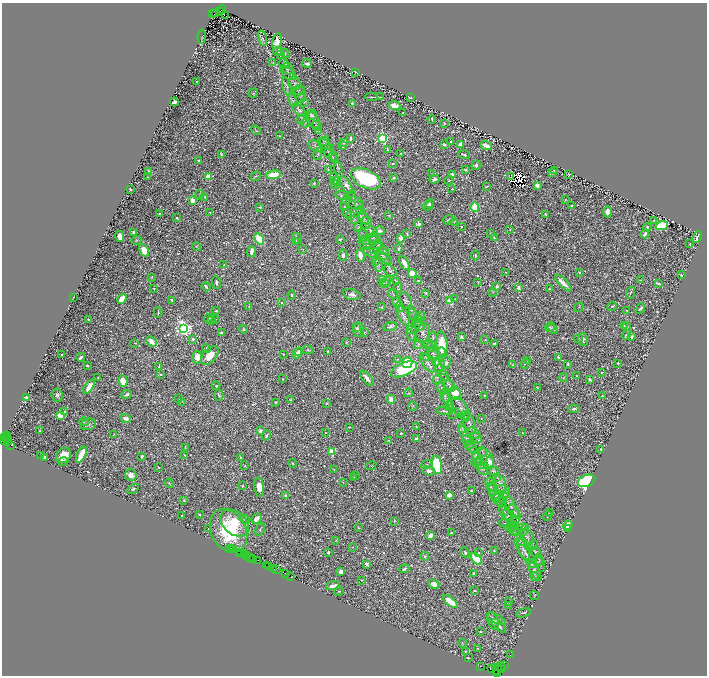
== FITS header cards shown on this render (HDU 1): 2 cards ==
NAXIS1  =                 1409
NAXIS2  =                 1347

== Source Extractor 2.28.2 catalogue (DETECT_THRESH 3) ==
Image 1409 x 1347 px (HDU 1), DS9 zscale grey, zoomed out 1/2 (1 PNG px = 2 x 2 image px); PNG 709 x 678 px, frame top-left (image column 1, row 1346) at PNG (2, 3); each listed source drawn as its Kron ellipse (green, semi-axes under 4 px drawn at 4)
Background 1.22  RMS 0.021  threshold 0.0638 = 3 sigma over >= 5 px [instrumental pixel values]
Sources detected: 1299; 226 cannot appear on this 1/2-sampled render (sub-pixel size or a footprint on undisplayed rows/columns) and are neither listed nor drawn; of the other 1073, the 500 brightest by FLUX_AUTO listed and drawn (573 fainter detections omitted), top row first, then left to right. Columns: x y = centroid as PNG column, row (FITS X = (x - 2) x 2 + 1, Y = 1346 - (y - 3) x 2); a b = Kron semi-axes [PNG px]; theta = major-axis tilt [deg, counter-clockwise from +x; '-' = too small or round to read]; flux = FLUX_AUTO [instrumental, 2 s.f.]
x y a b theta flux
222 10 4 2 - 800
220 11 2 1 - 370
213 14 2 1 - 110
215 14 3 2 - 350
226 16 2 1 - 5
202 36 7 2 82 3.2
262 38 7 3 -72 5.5
277 41 8 5 75 34
278 51 5 3 - 4.9
281 54 3 3 - 3
285 54 4 2 - 5.1
273 62 4 3 - 4.2
284 64 6 4 -57 5.3
307 64 5 2 - 9.8
288 69 6 5 - 8
355 72 3 2 - 5.2
288 73 9 5 -38 12
196 81 2 2 - 5.7
295 83 7 6 - 11
287 87 9 3 -76 7.1
298 90 7 3 14 4.7
253 93 5 3 - 5.1
300 94 9 5 -83 11
371 97 6 1 -3 5.2
381 97 4 1 - 3.3
301 98 5 4 - 5.6
410 98 3 2 - 3.3
293 101 7 4 -61 9.4
174 102 4 3 - 25
305 103 3 3 - 3.4
352 103 3 2 - 4.8
394 105 6 4 -12 29
299 110 8 4 -42 10
403 113 2 2 - 4.6
312 115 5 5 - 8.7
302 119 6 4 29 7.6
432 119 4 2 - 5.5
314 121 9 5 -69 12
305 123 4 3 - 5
444 124 2 2 - 3.7
317 126 5 3 - 5.2
256 130 5 3 - 4.3
319 130 4 2 - 4
279 136 2 2 - 4.1
350 139 3 2 - 11
383 139 4 3 - 680
324 141 5 3 - 4.9
451 142 2 2 - 5.9
344 143 3 3 - 3.6
324 144 7 3 -38 5.7
444 144 3 2 - 11
461 144 3 3 - 26
486 145 6 3 -24 34
315 146 8 5 -30 8.6
343 146 4 2 - 8.7
387 149 4 2 - 5.3
329 151 6 4 75 7.2
401 153 2 2 - 4.6
221 154 3 2 - 6.5
318 154 6 3 76 6.2
464 154 6 3 -20 8.1
330 155 7 2 -35 3.2
333 157 5 3 - 5.6
199 161 3 2 - 9.2
393 163 3 2 - 4.7
476 165 5 4 - 12
338 168 6 4 -83 5.9
328 170 3 3 - 3
466 170 4 3 - 6.3
554 170 3 2 - 5.6
148 172 2 2 - 15
552 172 3 2 - 15
432 174 4 3 - 4.2
452 174 4 3 - 11
569 174 3 1 - 3.4
273 175 7 4 9 110
256 176 5 3 - 5.2
148 177 2 2 - 4.9
208 177 3 2 - 130
510 177 3 1 - 4.4
334 178 6 2 -81 5.4
394 178 3 2 - 14
366 179 16 9 -26 530
434 179 5 3 - 14
336 181 5 2 - 3
449 181 4 2 - 2.9
314 183 3 2 - 4
335 185 4 3 - 4.7
346 185 10 4 -58 23
537 185 3 2 - 81
487 187 4 2 - 3.7
130 189 3 2 - 4.1
452 189 3 2 - 3.3
199 194 5 3 - 3.3
343 196 7 2 -13 4.6
352 196 5 4 - 5.6
205 197 2 2 - 9
565 200 3 3 - 3
193 201 2 2 - 120
345 203 8 4 72 11
355 203 9 6 -17 9.9
430 203 5 3 - 6.3
358 205 4 2 - 4
344 206 4 3 - 5.1
428 206 6 4 28 9.6
572 206 2 2 - 7.9
260 207 4 2 - 4.6
475 207 5 4 - 230
360 210 4 3 - 3.7
209 212 2 2 - 4
607 212 6 4 89 24
159 213 2 2 - 12
347 213 5 3 - 4
545 214 3 2 - 7.3
389 215 4 3 - 5.5
351 216 4 2 - 4.2
177 218 3 2 - 7
364 218 7 4 -62 6.8
355 219 4 2 - 2.9
448 220 5 4 - 7.1
654 220 3 2 - 4.4
454 222 4 2 - 2.9
366 223 6 5 - 6.4
418 224 4 4 - 12
662 225 6 4 19 220
461 226 2 2 - 4.6
359 227 5 3 - 3.2
647 227 4 3 - 6.7
379 230 5 3 - 17
510 230 3 3 - 3.3
371 231 6 4 -14 7.6
133 232 3 3 - 22
407 233 4 2 - 5.7
491 233 3 2 - 8.3
645 234 4 2 - 26
363 235 7 4 -81 6.1
120 236 5 4 - 33
494 237 4 3 - 7
697 237 6 2 67 20
297 238 5 2 - 15
373 238 6 3 36 4.6
401 238 4 4 - 19
259 239 6 4 -55 120
340 239 3 2 - 6.9
136 240 5 3 - 4.5
375 240 6 3 2 4.7
296 241 2 2 - 2.9
365 241 5 4 - 7.7
366 244 7 5 -13 11
690 244 2 2 - 4.7
378 245 4 4 - 4.8
196 247 4 2 - 3
376 248 7 2 46 3.7
303 249 3 3 - 3.5
399 249 3 2 - 4.6
384 250 4 3 - 3.9
144 251 7 4 -60 83
251 251 5 2 - 29
371 253 9 4 -30 7.2
382 254 6 6 - 10
343 255 5 4 - 13
360 255 6 3 -79 46
475 255 5 3 - 6.7
384 258 8 3 -34 7.4
376 260 5 2 - 3.2
404 263 7 3 -61 50
224 265 3 2 - 3.4
379 265 7 3 89 6.5
390 271 7 4 -35 10
505 272 4 2 - 3.4
579 272 2 2 - 4.1
412 273 4 4 - 150
681 275 3 2 - 5.1
152 277 3 2 - 3.4
383 280 3 3 - 3.2
641 280 3 2 - 4.2
396 281 4 2 - 3.2
418 281 4 3 - 8.8
216 282 6 3 -84 9.7
387 282 5 3 - 3.8
478 282 4 2 - 2.9
384 283 4 2 - 4.7
563 283 11 4 -46 56
659 284 3 2 - 9.1
206 287 5 2 - 9.8
497 287 3 3 - 7.8
519 287 4 3 - 12
398 288 5 3 - 3.3
154 289 3 2 - 3.2
549 289 4 3 - 3.9
493 292 4 3 - 3.2
426 293 3 3 - 4.7
630 293 6 3 72 7.6
352 294 9 5 -15 17
393 294 5 2 - 3.5
292 295 4 3 - 5.6
73 297 2 1 - 3
122 299 5 3 - 52
455 299 2 2 - 2.9
172 300 3 2 - 4.7
405 300 8 6 -70 10
449 301 3 2 - 100
281 303 2 2 - 3.4
397 303 5 3 - 8.2
249 306 3 2 - 3
612 306 5 3 - 6.4
382 307 2 2 - 11
400 307 5 3 - 5.3
579 307 5 2 - 3.1
640 308 5 3 - 6.8
216 310 2 2 - 4.8
410 310 4 3 - 3.3
627 311 4 3 - 3
158 312 5 2 - 5.6
403 315 11 5 -66 16
414 316 7 4 -61 10
419 317 6 4 39 20
209 318 5 2 - 3.9
88 319 3 2 - 4.4
215 319 3 2 - 3.4
418 320 5 3 - 7.4
212 321 3 3 - 5.3
419 325 6 5 - 9.3
624 326 4 3 - 5.9
390 327 7 3 18 8.7
550 327 5 4 - 6.1
627 327 2 2 - 3.8
184 328 4 4 - 1800
357 328 3 3 - 3.5
244 329 4 3 - 4.2
552 329 5 4 - 9
359 330 7 5 -87 19
411 330 5 2 - 3
221 333 3 2 - 23
364 333 4 3 - 6.4
423 333 10 7 65 14
411 335 6 4 -53 7.2
626 335 5 3 - 9.6
433 337 5 3 - 4.7
461 337 3 3 - 9.7
632 337 4 3 - 10
578 338 3 3 - 4.1
193 339 2 2 - 14
583 339 6 5 - 11
485 340 3 3 - 3.4
152 341 6 4 -43 50
346 342 4 3 - 3.9
135 343 3 2 - 3
494 343 3 2 - 6.4
418 344 5 4 - 5.5
442 344 13 5 -85 110
428 345 5 3 - 5.4
431 347 6 4 59 7.8
206 348 4 3 - 5.1
308 350 5 3 - 5.2
299 351 4 3 - 16
441 351 4 3 - 9.3
328 352 3 3 - 9.9
297 353 5 3 - 20
433 353 7 4 -48 7.9
283 354 2 2 - 4.8
61 355 2 2 - 3.3
210 355 11 6 51 69
81 357 4 2 - 16
197 357 7 5 90 45
558 357 2 2 - 6.5
426 358 4 3 - 4.4
397 359 3 2 - 3.4
528 361 3 2 - 3.1
407 363 5 5 - 190
428 363 11 5 -53 15
436 363 4 2 - 3.3
446 363 6 5 - 13
618 363 3 2 - 6.3
525 364 5 3 - 5.5
568 364 3 2 - 5.1
87 365 2 2 - 7.9
439 365 7 5 88 9.2
513 365 3 3 - 4.8
159 366 3 2 - 6.1
439 368 3 3 - 3
404 369 14 6 23 400
602 372 3 3 - 3
160 374 3 2 - 4.3
444 375 6 2 -43 4
577 376 2 2 - 5
564 377 4 2 - 4
98 378 3 2 - 4
367 378 9 3 -50 25
282 379 2 2 - 11
590 379 4 3 - 10
437 380 4 2 - 3.6
123 381 6 4 -73 71
447 383 10 3 -53 9.9
216 386 4 3 - 4.1
450 386 6 4 -43 11
89 387 8 3 55 68
441 388 6 3 -68 5.3
537 388 3 2 - 3.7
408 393 4 2 - 4.4
455 393 7 5 -62 95
127 394 5 3 - 9.1
57 395 7 5 -83 11
219 395 6 4 87 5.6
445 395 7 3 -83 8.1
485 395 4 3 - 3.8
602 396 3 2 - 4.1
26 398 4 3 - 13
179 398 3 3 - 2.9
391 399 4 4 - 41
448 399 6 3 -58 9.6
291 400 3 3 - 5.9
182 401 3 3 - 3.5
276 402 3 2 - 4.4
326 403 3 2 - 3
412 406 4 3 - 3.9
450 406 5 4 - 7.1
460 408 12 6 -59 18
574 409 6 4 9 9.1
445 411 8 4 -5 8.5
65 412 3 3 - 11
453 413 6 2 50 3
60 415 4 3 - 88
464 416 4 3 - 5.6
465 417 4 3 - 4.1
126 418 5 4 - 21
481 418 2 2 - 3.5
84 422 5 2 - 4.1
88 424 8 5 16 13
470 424 11 5 -74 15
349 427 3 2 - 3.8
416 427 3 2 - 5.1
462 428 5 3 - 4.7
39 431 2 2 - 5.2
260 431 2 2 - 56
325 433 2 2 - 6.7
401 433 2 2 - 6.6
474 433 7 5 -38 9
522 433 2 2 - 7.1
114 434 3 3 - 3.8
465 434 9 2 -59 8
266 435 5 3 - 8.3
6 436 4 2 - 250
4 438 2 2 - 300
416 438 3 2 - 15
476 438 6 4 -41 8.9
5 440 6 2 42 540
8 440 2 1 - 78
467 440 6 3 -65 5.7
389 441 3 2 - 3.1
7 442 2 1 - 760
10 445 2 1 - 460
469 445 5 3 - 4.3
185 447 4 2 - 3.9
472 448 7 2 -46 4.6
601 449 2 2 - 5
331 452 3 3 - 230
482 452 5 2 - 3
81 455 9 4 63 100
185 455 2 2 - 3.4
41 456 4 2 - 4.2
63 456 8 6 47 71
141 456 3 2 - 7.1
44 457 4 2 - 14
240 457 3 2 - 5.2
486 458 10 6 -59 15
478 459 8 4 -59 12
478 461 4 3 - 5.1
63 462 5 3 - 5.5
292 463 4 3 - 3.9
490 463 6 4 -81 47
480 464 9 4 -18 8.1
427 465 6 4 19 7.2
437 465 9 5 -80 290
245 466 3 3 - 3.6
371 466 5 2 - 3.4
159 467 3 2 - 5
482 469 7 4 -44 8.7
334 470 3 2 - 3.1
429 471 6 4 -19 20
493 471 6 4 -18 6.6
131 475 6 5 - 34
355 475 3 3 - 3.5
354 477 3 2 - 3.7
497 478 4 2 - 3.3
587 481 9 5 23 820
343 482 3 2 - 2.9
489 482 4 3 - 3.5
169 483 5 2 - 3.3
500 484 9 5 -76 13
243 486 2 2 - 5
259 487 10 5 -83 52
491 487 4 3 - 4.3
133 489 6 4 30 8.5
493 489 7 3 -82 7.4
503 489 7 4 -3 7.4
471 491 2 2 - 5.6
505 494 5 4 - 5
449 495 2 2 - 88
286 496 3 3 - 11
498 497 9 3 -28 6.2
496 498 4 3 - 5.7
184 500 2 2 - 4.6
500 501 4 3 - 3.3
510 504 15 4 -57 15
504 511 5 4 - 5.3
514 511 8 3 -59 7.1
550 513 3 2 - 6.2
199 514 2 2 - 5.5
507 515 6 2 -37 3.7
182 516 2 2 - 3.2
516 516 7 3 -89 6.8
547 516 5 3 - 4.4
245 519 5 3 - 4.5
256 519 6 3 48 42
517 519 4 3 - 4
394 521 3 2 - 4
511 522 4 3 - 3.3
235 523 16 11 -40 150
505 523 5 2 - 4.4
568 525 5 4 - 45
512 526 5 3 - 3.9
510 527 5 4 - 6.6
209 528 3 2 - 4
358 528 2 2 - 4.3
523 528 4 3 - 5
260 529 7 3 65 9.5
567 529 3 2 - 8.3
514 530 5 3 - 5.1
524 530 6 4 65 5.6
228 531 23 17 -61 310
515 532 6 4 -21 5.6
451 533 2 2 - 5.7
430 536 4 3 - 32
527 537 9 6 -69 12
336 540 3 3 - 3.1
520 542 6 3 1 3.6
532 546 6 4 39 4.5
352 547 3 3 - 4
230 548 2 1 - 18
232 549 2 1 - 36
234 550 2 1 - 99
524 550 11 5 -68 15
494 551 3 2 - 5.3
328 552 2 2 - 17
465 552 5 4 - 10
536 552 7 4 -39 6.3
239 553 2 1 - 47
241 553 2 1 - 130
479 553 2 2 - 3.7
526 554 11 5 -49 16
245 555 2 1 - 140
247 555 2 1 - 160
425 556 4 4 - 7.5
250 557 3 2 - 210
253 559 3 1 - 100
476 559 7 4 -48 220
257 560 3 1 - 150
539 560 5 3 - 8
366 564 4 3 - 16
532 564 4 3 - 3.6
540 564 8 3 -73 8
267 566 3 1 - 160
269 566 2 1 - 210
274 569 3 1 - 130
277 569 3 2 - 230
404 569 5 3 - 9.9
534 570 11 4 -63 13
341 572 3 2 - 51
473 573 4 3 - 4.4
286 574 3 2 - 150
534 576 4 3 - 4.6
291 577 3 1 - 110
362 580 2 2 - 3
434 584 6 4 -23 23
333 586 7 3 16 35
339 591 5 3 - 3.8
474 591 2 2 - 8.7
534 595 4 4 - 3
450 602 9 4 -39 92
508 602 2 2 - 5.3
509 605 2 2 - 3.3
523 613 7 3 18 8
496 619 10 4 -26 18
493 621 9 5 -69 20
499 626 9 3 -42 13
480 631 2 2 - 3.7
462 643 4 3 - 3
478 648 3 3 - 3.6
465 651 3 2 - 4.1
510 655 2 1 - 41
468 658 3 2 - 5.3
481 666 2 1 - 140
502 666 3 1 - 150
505 666 3 2 - 150
492 668 2 1 - 33
495 668 3 3 - 410
499 669 7 2 51 480
501 669 3 2 - 100
498 674 2 1 - 12
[573 fainter detections neither listed nor drawn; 226 sub-pixel or undisplayed-footprint detections neither listed nor drawn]